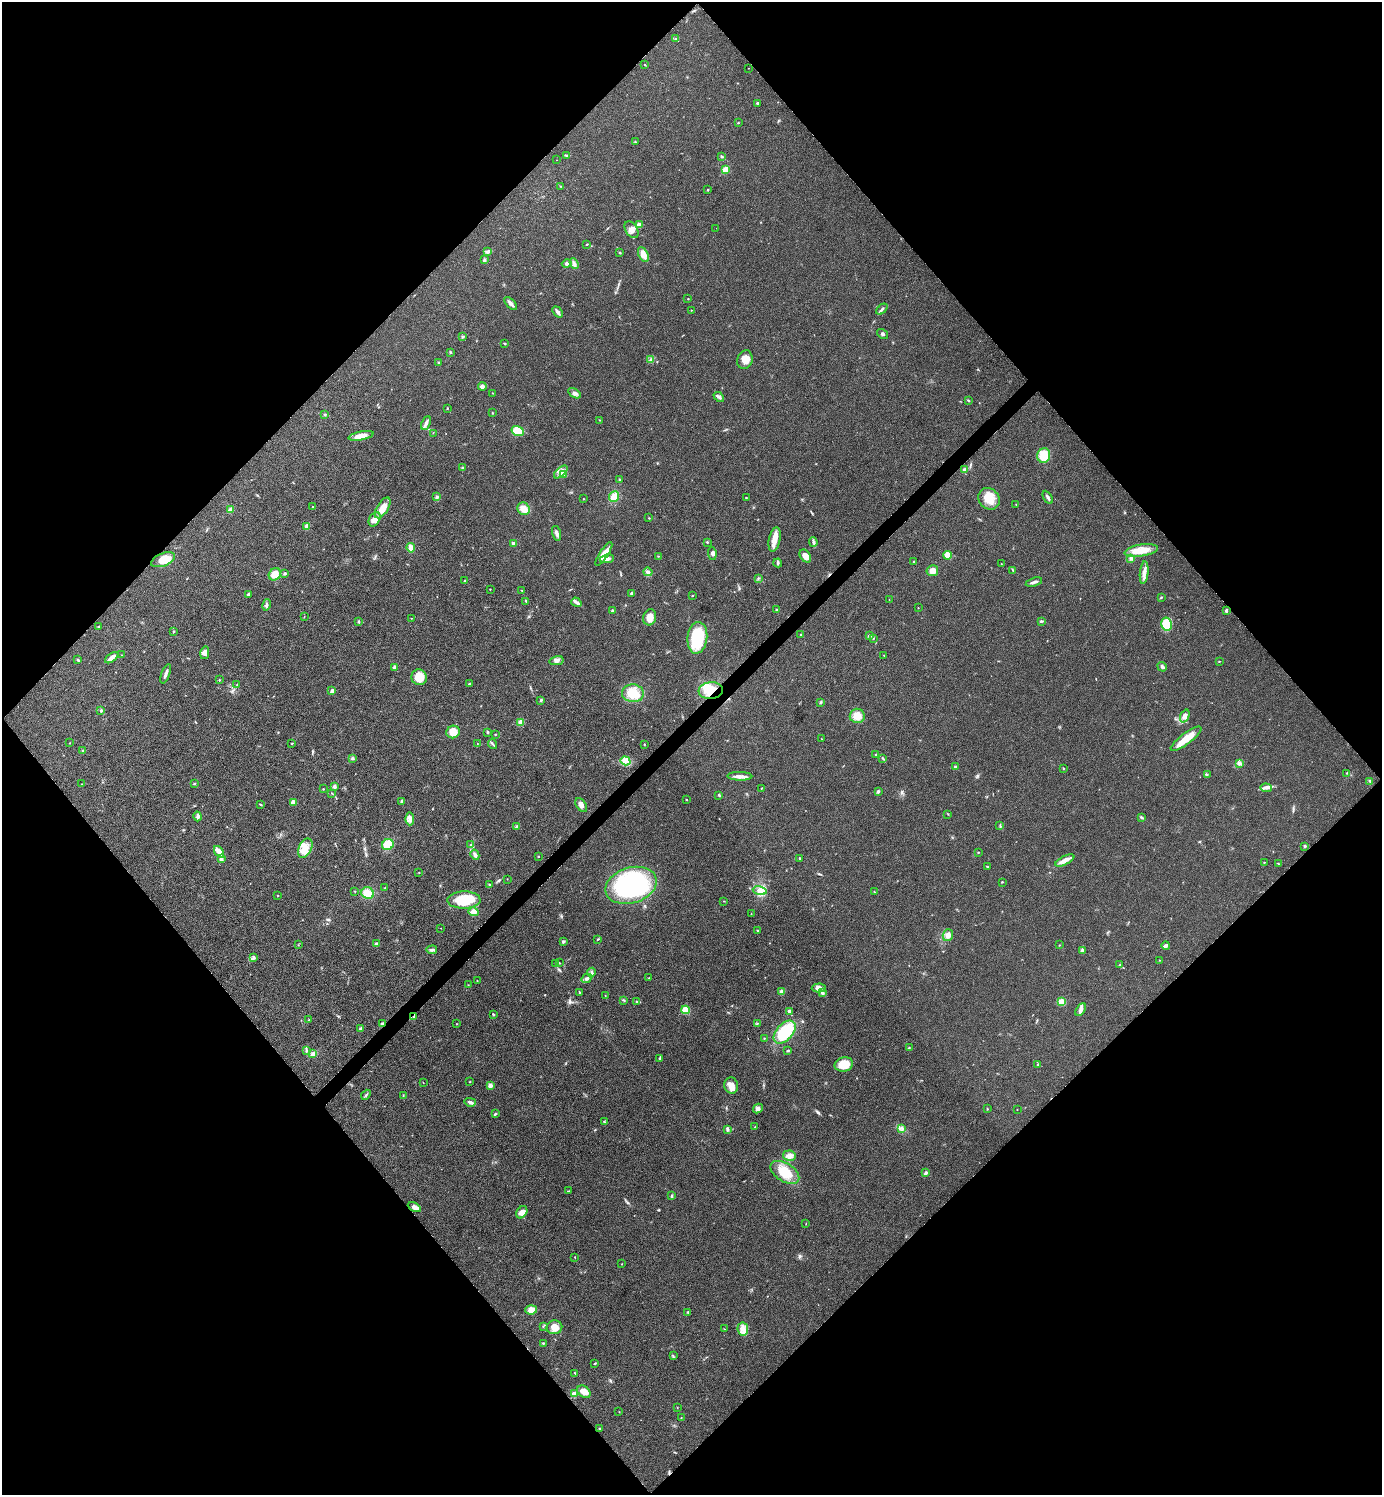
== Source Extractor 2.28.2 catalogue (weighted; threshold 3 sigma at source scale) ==
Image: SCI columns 301-5820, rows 4-5975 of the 5980 x 5981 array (HDU 1 of 3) = the unmasked area's bounding box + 8 px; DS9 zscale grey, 4 x 4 block average (1 PNG px = mean of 4 x 4 image px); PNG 1384 x 1497 px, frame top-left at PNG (2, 2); each listed source drawn as its Kron ellipse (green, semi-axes under 4 px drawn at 4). Shown black and unused: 51% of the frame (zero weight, under 3 of 4 exposures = <1% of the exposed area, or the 3 px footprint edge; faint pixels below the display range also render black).
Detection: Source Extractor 2.28.2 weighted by HDU 2 'WHT'. Background 0.0285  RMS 0.0054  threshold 0.0241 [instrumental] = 3 sigma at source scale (4.5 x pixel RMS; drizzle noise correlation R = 1.50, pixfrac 1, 0.05/0.05 arcsec/px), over >= 5 px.
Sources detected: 322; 1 inside a brighter object's white glare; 3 cosmic-ray / hot-pixel residue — neither listed nor drawn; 4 coinciding with a brighter row at this scale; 11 inside a brighter listed object's ellipse — not listed separately; the other 303 listed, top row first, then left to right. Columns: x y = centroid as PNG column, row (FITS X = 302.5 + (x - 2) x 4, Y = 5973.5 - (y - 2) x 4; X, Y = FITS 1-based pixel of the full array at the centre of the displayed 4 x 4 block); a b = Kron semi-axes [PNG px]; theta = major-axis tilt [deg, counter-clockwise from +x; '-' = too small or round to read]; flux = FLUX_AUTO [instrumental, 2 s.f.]
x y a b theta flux
676 39 2 2 - 2.5
645 65 2 2 - 1.7
748 68 2 2 - 0.8
757 103 4 2 - 4.3
738 123 2 2 - 1.8
635 142 2 2 - 1.4
566 155 4 2 - 3.3
721 157 3 2 - 1.9
557 160 2 2 - 0.65
726 170 2 2 - 140
560 186 2 2 - 1.1
708 190 2 2 - 4.3
639 225 2 2 - 30
716 228 2 2 - 0.47
631 230 9 6 -56 19
587 244 3 2 - 1.8
488 252 3 2 - 3.8
620 253 3 2 - 2.2
643 255 8 4 -65 24
484 260 3 3 - 6.5
567 264 5 3 - 6.3
574 264 5 3 - 9.8
688 299 2 2 - 1.3
511 304 8 3 -46 13
882 309 6 2 41 6
691 310 2 2 - 1.2
557 312 6 2 -51 11
883 334 6 2 -35 4.2
463 336 3 2 - 4.4
505 344 2 2 - 2.6
450 352 3 2 - 2.9
651 360 4 2 - 4.8
745 360 9 7 70 29
438 362 2 2 - 2.4
482 386 4 4 - 8.7
493 393 2 2 - 1.3
574 393 7 3 -31 9
719 397 6 3 -42 7.2
968 400 2 2 - 2.1
447 408 2 2 - 4
492 413 2 2 - 1.7
325 414 3 2 - 3.1
600 420 2 2 - 1.3
426 423 7 3 67 15
518 431 6 5 - 60
433 433 2 2 - 0.99
361 436 13 4 11 38
1044 456 7 6 - 55
462 468 3 2 - 3.2
965 470 3 3 - 9.4
561 472 8 3 43 13
564 474 3 2 - 3.9
619 480 3 2 - 2.5
437 497 3 3 - 4.7
614 497 5 5 - 31
1048 497 7 2 -57 8.1
746 498 2 2 - 3.3
583 499 2 2 - 1.6
989 499 11 10 - 49
1016 504 2 2 - 0.94
312 507 2 2 - 1.9
383 508 12 5 58 47
524 509 6 6 - 31
231 510 2 2 - 57
649 518 2 2 - 1.7
375 519 7 5 61 21
307 526 4 3 - 13
556 533 7 3 -75 10
775 539 12 5 78 34
707 542 2 2 - 2.7
813 542 5 3 - 6.1
514 544 2 2 - 45
411 548 5 3 - 25
1141 550 17 6 9 48
712 553 7 3 -83 10
604 554 14 4 57 38
948 555 4 4 - 33
658 556 2 2 - 1.6
805 556 7 5 -54 21
1131 558 3 3 - 8.6
607 559 7 4 8 14
163 560 12 6 21 48
913 562 2 2 - 2.4
778 563 4 3 - 4.6
1001 564 2 2 - 0.87
1013 570 3 2 - 2.4
932 571 6 5 - 25
648 572 4 3 - 9.1
285 573 2 2 - 13
1144 573 11 3 84 18
275 574 6 5 - 34
758 578 4 2 - 3.1
464 580 2 2 - 1.6
1034 582 8 2 17 8.5
490 589 2 2 - 2.5
522 590 2 2 - 1.6
631 593 4 2 - 3.8
249 594 4 3 - 4.6
692 595 2 2 - 4.3
1161 597 3 2 - 2.6
889 599 2 2 - 0.54
526 601 2 2 - 1.5
576 602 5 3 - 8.8
266 605 6 3 78 6.6
918 608 2 2 - 1.2
777 610 2 2 - 3.6
613 611 2 2 - 7
1226 611 4 2 - 6
304 616 2 2 - 0.85
650 617 8 6 73 26
411 618 2 2 - 1.2
1041 621 2 2 - 2.1
359 622 3 2 - 2.8
1167 624 7 5 -78 80
99 627 2 2 - 2.8
173 631 3 2 - 2.6
801 634 2 2 - 1.9
869 636 4 2 - 4.8
697 638 16 10 84 160
873 638 3 2 - 1.5
205 653 6 4 76 11
121 655 2 2 - 1
884 655 2 2 - 1.3
112 658 7 3 36 25
78 660 4 2 - 5.2
556 661 7 4 13 12
1219 661 2 2 - 1.4
394 667 4 3 - 7.9
1162 667 5 3 - 7.3
166 674 10 2 69 14
419 677 8 7 - 54
219 679 2 2 - 1.5
237 684 2 2 - 1.4
469 684 3 2 - 6.6
332 691 2 2 - 27
711 691 12 8 6 84
633 693 11 9 -6 56
541 700 3 2 - 4.2
821 702 3 2 - 3.2
101 711 3 2 - 3.9
857 716 7 7 - 40
1185 716 7 4 67 18
521 722 4 3 - 17
453 732 7 6 - 41
487 732 2 2 - 4.1
495 734 2 2 - 1.6
822 739 2 2 - 1
1186 739 19 5 37 53
70 743 2 2 - 1.2
292 743 2 2 - 1.5
477 744 2 2 - 0.8
493 744 5 2 - 3.2
644 744 2 2 - 2
82 751 2 2 - 3.2
875 755 2 2 - 1.4
352 758 3 2 - 2
883 758 3 2 - 2.9
625 761 5 4 - 13
1239 763 3 3 - 8.1
955 767 3 2 - 2.8
1063 768 3 2 - 1.8
1347 773 2 2 - 2.2
1207 775 3 2 - 2.1
740 776 12 3 -1 16
1370 781 3 2 - 3.6
194 783 2 2 - 4.3
81 784 2 2 - 0.69
335 786 3 3 - 7.7
762 788 2 2 - 1.6
1266 788 6 3 -4 10
323 789 2 2 - 1.7
879 791 3 2 - 3
332 793 2 2 - 1.5
719 795 3 2 - 2.7
686 799 2 2 - 2.2
402 801 4 2 - 7.6
293 802 3 3 - 18
261 804 3 2 - 2.5
581 805 7 5 -55 14
948 814 2 2 - 1.2
197 816 5 3 - 7.9
1142 817 4 2 - 4.7
410 819 6 4 -87 14
517 826 3 2 - 4.3
1000 826 2 2 - 2.6
388 845 6 5 - 50
471 845 3 2 - 2.7
1305 846 2 2 - 9.3
305 848 10 6 63 33
219 852 6 3 -55 26
978 852 2 2 - 1.9
475 855 5 3 - 9.7
538 856 2 2 - 1.5
221 859 3 3 - 7
800 859 4 2 - 3.7
1065 860 10 3 27 24
1264 862 3 2 - 1.7
1278 863 2 2 - 1
988 867 3 2 - 3.6
419 872 2 2 - 1
507 879 2 2 - 0.94
1002 882 2 2 - 2.1
489 884 2 2 - 1.8
631 885 26 18 17 480
385 888 2 2 - 1.6
355 891 2 2 - 1.9
760 891 7 4 -10 16
874 892 3 2 - 2
368 893 6 5 - 41
278 895 2 2 - 1.6
464 900 16 8 1 110
724 901 2 2 - 1.4
473 912 5 4 - 12
751 914 2 2 - 1.3
441 928 2 2 - 0.8
757 930 2 2 - 1.5
948 935 6 5 - 17
598 939 3 2 - 2.2
563 942 4 3 - 4.2
376 944 2 2 - 20
298 945 2 2 - 1.3
1059 945 2 2 - 1.5
1166 945 4 3 - 6
432 950 5 3 - 7.4
1082 951 3 2 - 3.8
254 958 4 3 - 4.6
1159 960 2 2 - 1.9
559 962 3 2 - 1.6
555 963 2 2 - 1.6
1120 965 4 2 - 2.6
591 973 5 3 - 8
587 978 6 3 26 9.2
649 978 2 2 - 1.3
477 981 2 2 - 1.2
468 985 2 2 - 1.1
819 988 7 4 1 16
782 992 4 3 - 9.9
580 993 3 2 - 2.4
822 993 3 3 - 5.3
605 996 2 2 - 1.2
624 1000 3 2 - 2.6
637 1001 3 2 - 4.4
1061 1002 4 4 - 20
685 1010 4 4 - 47
1081 1010 7 4 60 12
789 1011 4 3 - 6.1
493 1014 3 2 - 3.4
414 1016 3 2 - 2.6
309 1020 2 2 - 1.4
382 1023 4 2 - 5.6
758 1023 2 2 - 1.2
457 1024 2 2 - 1
361 1029 3 2 - 3.5
785 1032 13 8 47 120
764 1038 2 2 - 1.5
909 1048 2 2 - 2.4
306 1050 4 2 - 3.3
788 1051 2 2 - 2.6
313 1054 4 3 - 12
659 1058 3 2 - 3.1
844 1064 9 7 12 57
1038 1064 2 2 - 1.7
470 1082 2 2 - 1.3
423 1083 2 2 - 0.72
490 1085 4 4 - 11
731 1086 8 6 -75 23
366 1095 6 2 50 4.6
403 1095 2 2 - 1.2
470 1102 6 3 -16 8.4
758 1109 5 3 - 7.9
987 1109 2 2 - 1.6
1017 1110 2 2 - 1.1
495 1114 4 2 - 3.2
604 1122 2 2 - 2.1
754 1127 2 2 - 1.9
902 1128 4 2 - 4.9
727 1129 4 3 - 5.9
789 1156 6 5 - 16
785 1172 16 9 -32 64
926 1173 4 3 - 7.4
568 1191 3 2 - 2
671 1196 3 2 - 4.8
414 1207 7 4 -27 16
522 1212 6 5 - 19
806 1224 2 2 - 0.96
575 1257 2 2 - 1.2
622 1264 2 2 - 1.1
531 1310 6 4 6 26
688 1312 3 2 - 3.1
543 1327 2 2 - 1.6
554 1327 8 7 - 27
724 1329 2 2 - 1.3
743 1329 6 5 - 20
543 1343 2 2 - 2.5
673 1356 3 2 - 1.8
595 1363 3 2 - 2.2
575 1373 3 2 - 1.8
584 1392 7 5 -40 30
574 1394 2 2 - 66
677 1407 2 2 - 0.77
619 1412 2 2 - 0.87
681 1418 2 2 - 0.98
600 1429 3 2 - 3.3
Overlapping masked pixels (flux is a lower limit): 2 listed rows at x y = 711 691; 414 1016
Diffuse or blended objects may show on this block-average render without a row.